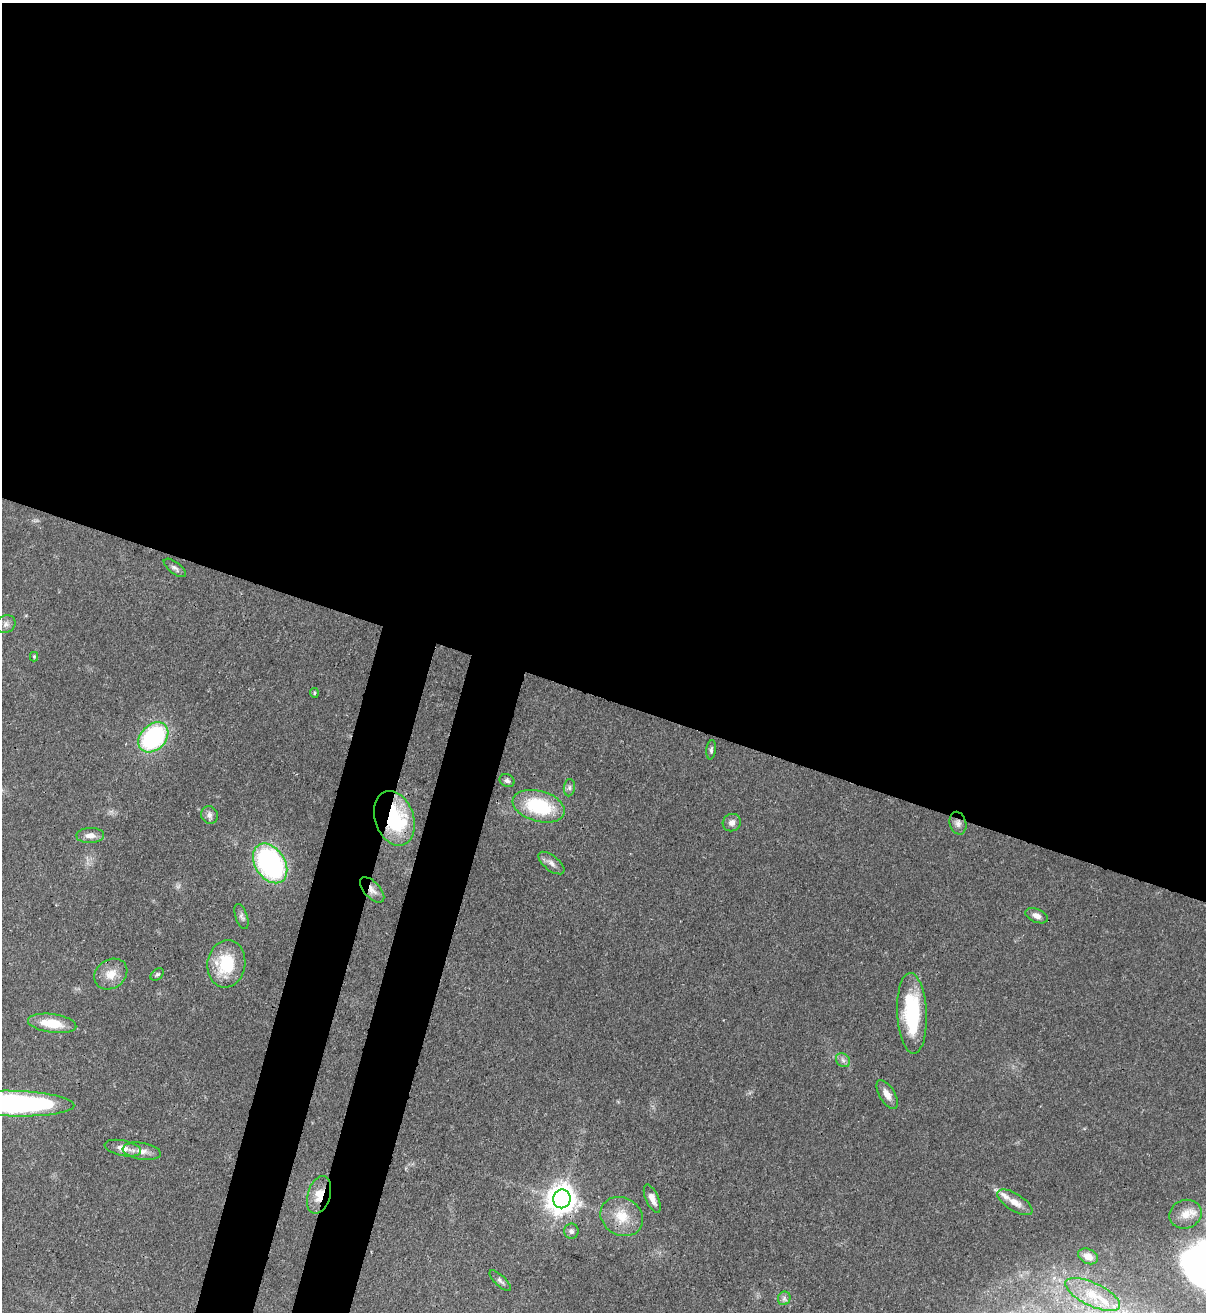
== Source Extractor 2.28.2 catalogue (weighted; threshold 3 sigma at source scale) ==
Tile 3 of 4 x 4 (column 3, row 1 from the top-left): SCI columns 2753-3956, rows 3962-5271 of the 5378 x 5302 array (HDU 1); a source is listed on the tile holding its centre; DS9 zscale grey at full resolution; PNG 1208 x 1314 px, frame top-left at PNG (2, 3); each listed source drawn as its Kron ellipse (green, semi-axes under 4 px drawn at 4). Shown black and unused: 58% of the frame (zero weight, under 3 of 4 exposures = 7% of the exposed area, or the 3 px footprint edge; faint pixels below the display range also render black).
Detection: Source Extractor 2.28.2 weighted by HDU 2 'WHT'; one run over the whole footprint, this tile lists its part. Background 0.0932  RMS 0.0041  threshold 0.0185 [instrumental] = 3 sigma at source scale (4.5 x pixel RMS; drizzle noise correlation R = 1.50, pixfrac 1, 0.05/0.05 arcsec/px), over >= 5 px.
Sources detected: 43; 3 inside a brighter listed object's ellipse — not listed separately; the other 40 listed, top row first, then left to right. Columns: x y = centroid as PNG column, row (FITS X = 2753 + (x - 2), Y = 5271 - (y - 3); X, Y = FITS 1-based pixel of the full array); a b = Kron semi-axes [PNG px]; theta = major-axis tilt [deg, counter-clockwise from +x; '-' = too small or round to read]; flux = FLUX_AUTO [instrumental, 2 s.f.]
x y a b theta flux
175 568 13 5 -37 1.4
6 624 10 8 33 1.8
34 657 4 4 - 0.52
314 693 5 3 - 0.55
153 737 17 12 45 58
711 750 10 4 83 0.94
507 781 8 6 -26 1.2
569 788 8 5 84 1.2
539 806 27 15 -16 28
209 815 9 8 - 1.7
394 818 28 19 -71 41
732 823 9 8 - 2.1
958 823 11 8 -75 2.1
90 835 14 7 1 3
270 863 21 15 -57 81
551 863 15 7 -38 2.5
372 890 16 8 -47 2.9
241 916 13 6 -71 1.4
1036 916 12 6 -23 2.5
226 964 24 19 81 18
111 974 17 14 35 6
157 974 7 5 38 0.87
912 1013 40 14 -87 32
52 1023 24 9 -8 11
843 1060 8 6 -45 1.3
887 1094 16 7 -59 3.5
13 1104 61 13 -2 110
123 1148 19 7 -11 3.8
142 1151 19 8 -8 3.7
319 1195 19 11 73 6.5
652 1198 15 6 -66 3.1
562 1199 9 8 - 570
1015 1202 20 8 -32 4.5
1185 1214 16 14 22 6.3
622 1217 22 18 -30 10
571 1231 7 7 - 1.5
1088 1256 10 7 -26 3.2
500 1281 14 5 -43 1.3
1093 1294 30 11 -26 10
784 1298 7 6 - 1.2
Overlapping masked pixels (flux is a lower limit): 5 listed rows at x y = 394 818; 958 823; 372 890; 319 1195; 562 1199
Isophote crosses this tile's border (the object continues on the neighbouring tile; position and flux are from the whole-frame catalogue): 1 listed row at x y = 13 1104